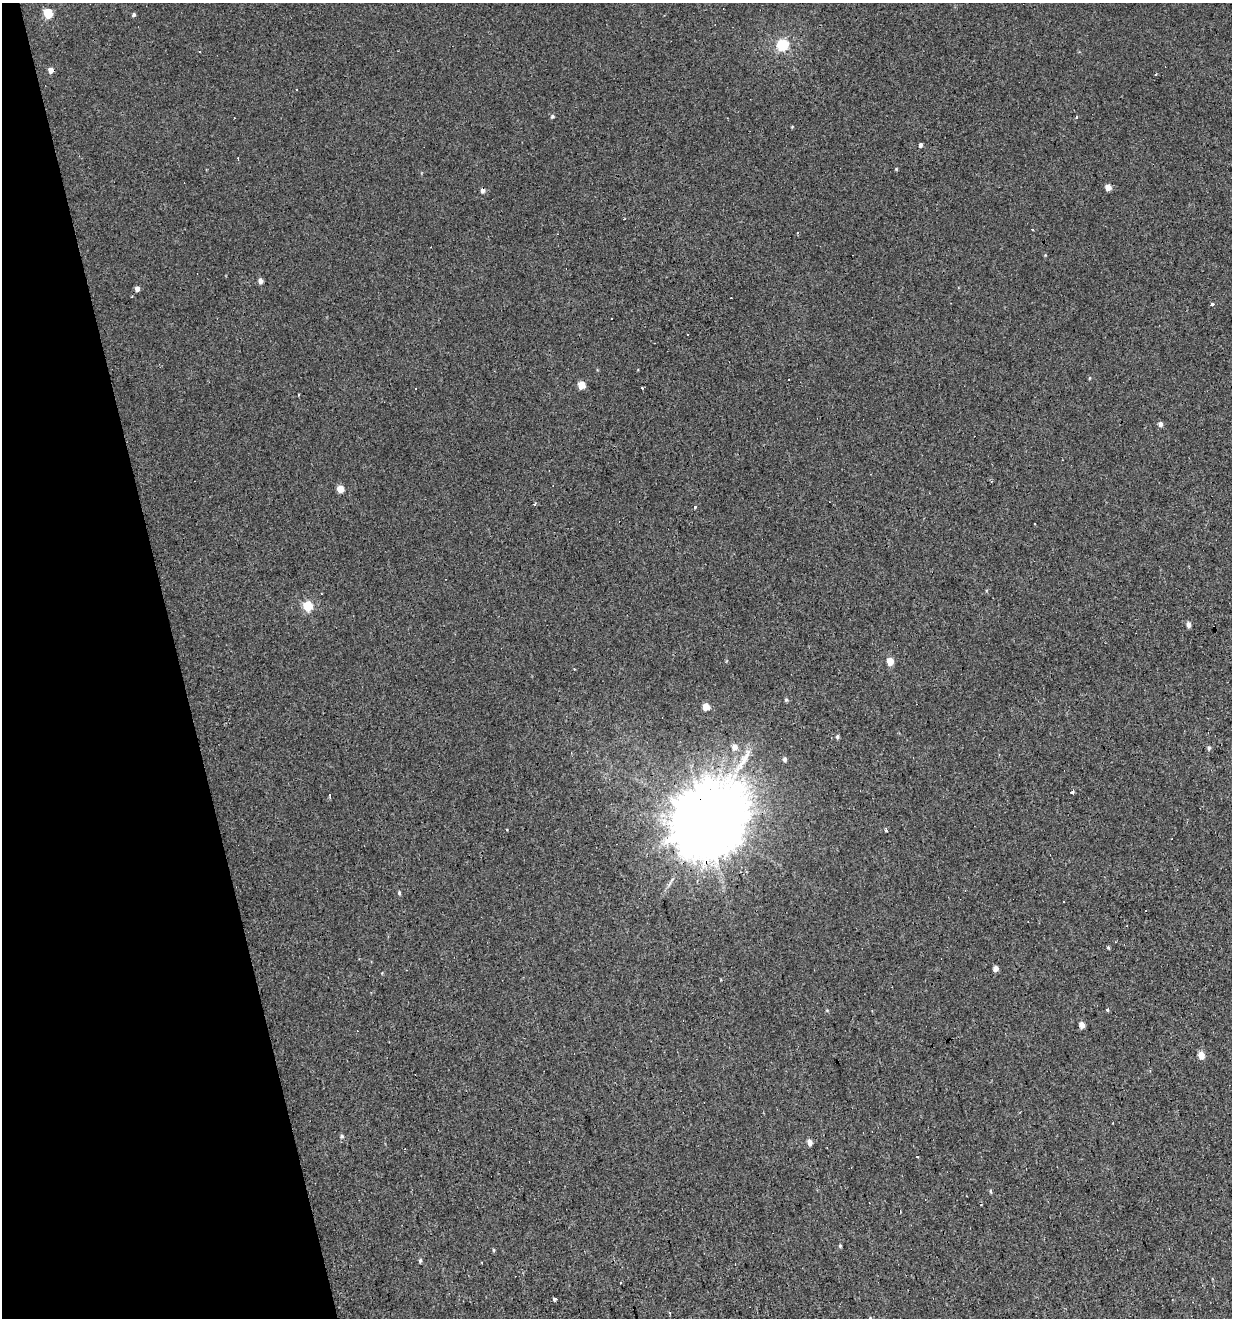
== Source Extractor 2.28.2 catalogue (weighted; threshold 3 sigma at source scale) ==
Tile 5 of 4 x 4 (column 1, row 2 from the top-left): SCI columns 104-1333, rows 2631-3946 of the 5072 x 5261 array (HDU 1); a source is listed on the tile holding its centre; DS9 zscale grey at full resolution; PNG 1234 x 1320 px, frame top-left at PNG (2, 3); no overlay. Shown black and unused: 14% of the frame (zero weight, under 3 of 4 exposures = <1% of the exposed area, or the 3 px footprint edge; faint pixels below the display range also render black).
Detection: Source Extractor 2.28.2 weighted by HDU 2 'WHT'; one run over the whole footprint, this tile lists its part. Background 0.00193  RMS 0.0037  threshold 0.0167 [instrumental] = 3 sigma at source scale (4.5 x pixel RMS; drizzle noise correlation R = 1.50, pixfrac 1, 0.0396/0.0396 arcsec/px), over >= 5 px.
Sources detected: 72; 17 cosmic-ray / hot-pixel residue — not listed; the other 55 listed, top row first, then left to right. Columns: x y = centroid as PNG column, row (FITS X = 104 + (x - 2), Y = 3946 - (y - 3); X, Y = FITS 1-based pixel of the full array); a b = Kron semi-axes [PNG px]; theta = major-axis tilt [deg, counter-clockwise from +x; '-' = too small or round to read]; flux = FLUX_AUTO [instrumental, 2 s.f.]
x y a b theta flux
48 13 6 6 - 14
134 15 4 4 - 0.68
782 45 6 6 - 32
51 70 6 5 - 2.2
552 116 6 5 - 0.6
920 145 5 4 - 1.1
896 169 4 4 - 0.34
1108 187 5 4 - 4.1
483 191 5 5 - 1.5
1033 230 3 2 - 0.52
260 281 5 5 - 1.8
137 289 5 4 - 1.9
731 298 2 2 - 0.23
1212 304 4 3 - 1
612 318 3 3 - 0.86
581 385 5 5 - 6.6
642 387 3 3 - 2.1
1160 424 5 4 - 1.7
340 489 5 5 - 4.8
534 504 3 3 - 0.52
694 507 3 3 - 6.7
1034 524 3 2 - 0.47
308 606 6 5 - 18
1188 625 6 5 - 1.6
890 661 5 5 - 5.9
786 700 5 4 - 0.55
706 707 5 4 - 5.8
837 737 5 4 - 0.7
734 747 6 6 - 2.8
1209 748 6 5 - 0.77
785 759 5 5 - 0.98
1072 792 3 3 - 3.4
329 795 6 3 -89 0.43
707 821 23 21 64 5700
506 829 3 2 - 0.5
886 830 3 3 - 8.7
399 893 5 4 - 0.58
1064 902 3 3 - 1.9
1145 911 3 3 - 0.68
1108 948 5 3 - 0.44
996 968 4 4 - 2.6
1107 1010 4 3 - 0.76
1082 1025 5 4 - 3.4
1201 1055 5 4 - 5
1113 1123 2 2 - 0.29
341 1136 6 6 - 0.84
810 1142 6 5 - 2.1
918 1156 3 3 - 0.75
990 1191 6 3 -71 0.51
840 1246 5 4 - 0.46
494 1250 5 3 - 0.41
420 1260 6 4 64 0.59
554 1299 3 3 - 3
670 1313 3 3 - 0.5
870 1318 4 4 - 0.39
Overlapping masked pixels (flux is a lower limit): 2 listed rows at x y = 51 70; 707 821
Isophote crosses this tile's border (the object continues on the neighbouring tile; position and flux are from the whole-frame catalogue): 1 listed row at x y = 870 1318